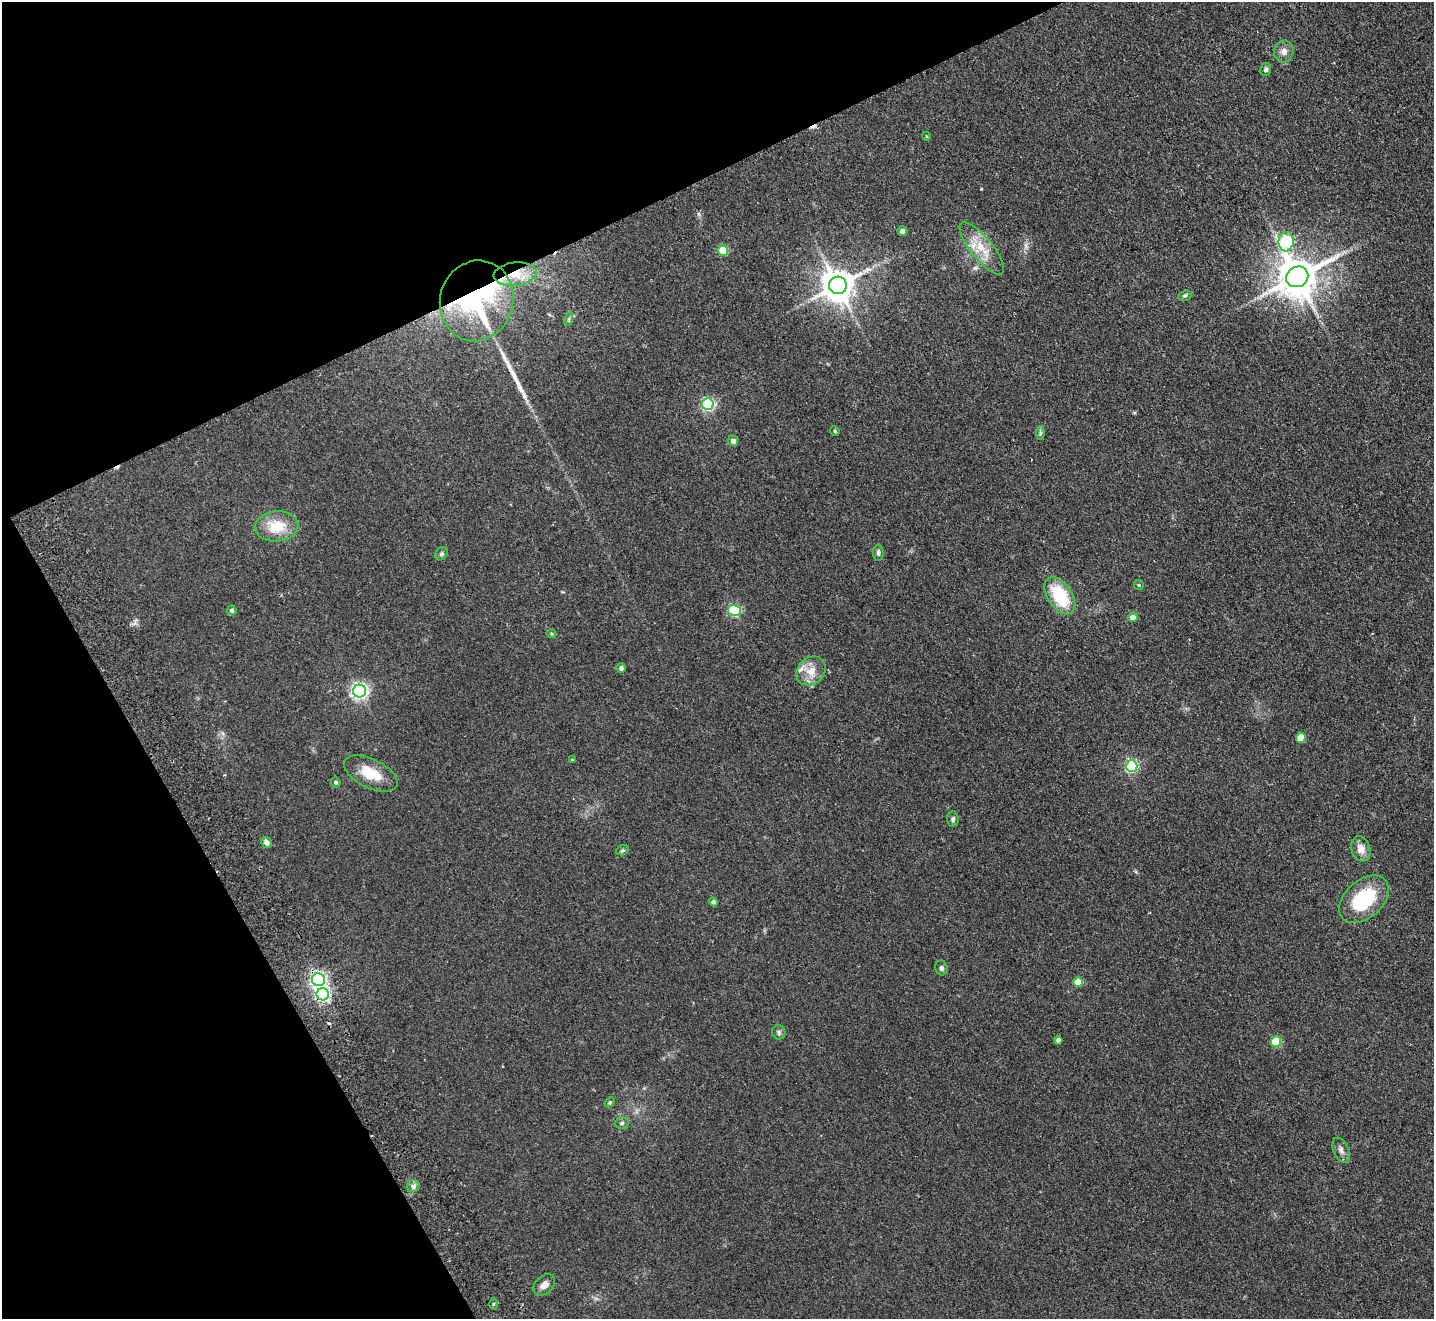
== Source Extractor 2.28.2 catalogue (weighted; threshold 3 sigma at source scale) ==
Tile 5 of 4 x 4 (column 1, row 2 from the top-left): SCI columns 52-1483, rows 2955-4271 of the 5830 x 5776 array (HDU 1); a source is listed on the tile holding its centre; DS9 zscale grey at full resolution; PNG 1436 x 1321 px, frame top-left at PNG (2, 2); each listed source drawn as its Kron ellipse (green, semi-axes under 4 px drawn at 4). Shown black and unused: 25% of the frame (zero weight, under 2 of 3 exposures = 3% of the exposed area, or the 3 px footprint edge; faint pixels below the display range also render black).
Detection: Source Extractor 2.28.2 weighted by HDU 2 'WHT'; one run over the whole footprint, this tile lists its part. Background 0.0999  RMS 0.0098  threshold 0.044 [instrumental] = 3 sigma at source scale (4.5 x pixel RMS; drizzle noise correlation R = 1.50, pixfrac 1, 0.05/0.05 arcsec/px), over >= 5 px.
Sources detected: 58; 3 cosmic-ray / hot-pixel residue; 1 long thin detection or spike segment (spike, bleed or trail) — neither listed nor drawn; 1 inside a brighter listed object's ellipse — not listed separately; the other 53 listed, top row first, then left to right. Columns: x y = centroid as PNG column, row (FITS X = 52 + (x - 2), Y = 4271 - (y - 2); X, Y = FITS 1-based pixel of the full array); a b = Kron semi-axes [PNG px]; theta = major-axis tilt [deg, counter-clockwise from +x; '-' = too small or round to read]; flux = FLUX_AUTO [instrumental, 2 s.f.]
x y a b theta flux
1284 51 11 9 76 5.2
1266 69 7 5 76 2.3
926 136 4 3 - 1
902 231 5 4 - 3.9
1286 242 10 7 84 97
982 248 32 11 -51 21
723 251 5 5 - 37
515 274 21 12 6 19
1297 277 11 10 - 3000
838 285 9 9 - 1700
1185 296 7 5 19 1.7
477 301 41 36 73 150
569 319 7 4 71 1.5
708 404 6 6 - 160
835 431 5 4 - 1.2
1040 433 6 4 89 1.8
733 441 5 4 - 5.1
277 526 22 15 4 26
878 553 8 5 90 2.4
442 554 7 5 52 1.8
1139 585 5 5 - 1.1
1060 596 21 12 -56 46
232 610 5 4 - 2.5
734 610 6 5 - 90
1133 618 4 4 - 9
551 634 5 4 - 1.1
621 668 5 4 - 2.9
811 671 16 13 42 13
360 691 6 6 - 310
1301 738 5 5 - 16
572 760 3 3 - 0.94
1132 766 6 5 - 130
371 774 29 14 -26 25
336 782 5 4 - 1.8
953 819 7 5 -86 2.3
266 842 6 4 -60 4.5
1361 849 13 9 -72 8.8
622 850 6 5 - 1.5
1364 899 29 19 42 62
713 902 4 4 - 2.5
941 968 7 6 - 2.2
318 980 6 6 - 260
1078 982 5 5 - 25
323 994 6 6 - 210
779 1032 7 6 - 2.2
1058 1040 4 4 - 3.7
1276 1042 5 5 - 41
610 1102 6 4 45 1.3
622 1123 7 6 - 1.9
1341 1150 13 7 -67 4.6
413 1186 6 6 - 2.5
544 1285 13 8 44 6.1
493 1304 5 3 - 1.1
Overlapping masked pixels (flux is a lower limit): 4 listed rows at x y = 515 274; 477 301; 318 980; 323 994